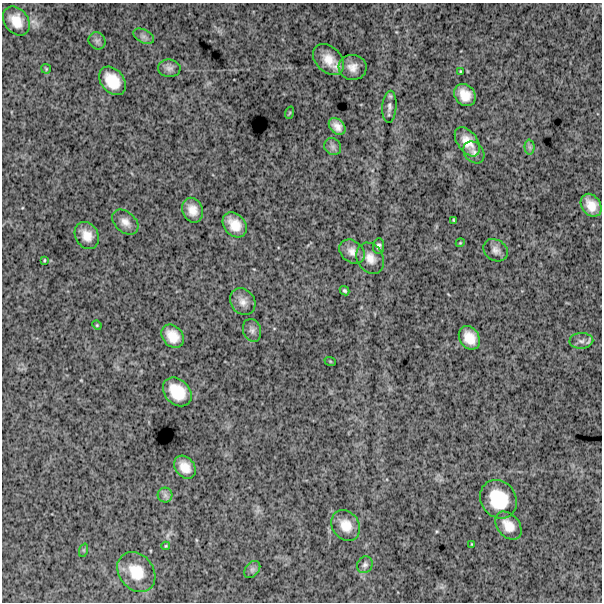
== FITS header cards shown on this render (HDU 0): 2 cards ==
NAXIS1  =                  600
NAXIS2  =                  600

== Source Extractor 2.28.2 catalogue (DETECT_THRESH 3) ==
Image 600 x 600 px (HDU 0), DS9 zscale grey, 1 PNG px = 1 image px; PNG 604 x 604 px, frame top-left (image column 1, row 600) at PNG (2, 3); each listed source drawn as its Kron ellipse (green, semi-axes under 4 px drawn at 4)
Background 1370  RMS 270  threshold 821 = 3 sigma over >= 5 px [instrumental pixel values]
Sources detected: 49; all 49 listed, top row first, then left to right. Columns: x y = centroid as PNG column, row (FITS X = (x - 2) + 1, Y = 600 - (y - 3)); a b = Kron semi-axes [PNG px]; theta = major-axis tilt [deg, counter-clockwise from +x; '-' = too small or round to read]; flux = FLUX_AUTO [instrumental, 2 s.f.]
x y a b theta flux
16 21 16 12 -55 270000
144 36 11 6 -27 74000
97 41 9 8 - 67000
328 59 18 12 -44 290000
353 67 14 12 -6 170000
169 68 11 8 -7 85000
46 69 5 4 - 21000
460 71 4 2 - 15000
112 81 16 11 -50 420000
465 95 12 9 -50 260000
389 107 16 7 86 91000
289 113 6 4 70 21000
337 126 9 7 -46 130000
467 142 16 10 -54 250000
333 147 9 8 - 70000
530 147 7 5 -89 45000
474 152 12 9 -48 89000
591 205 12 9 -55 240000
193 210 13 10 -68 200000
454 220 4 2 - 21000
125 222 15 10 -41 150000
235 225 14 10 -49 290000
87 235 14 11 -58 220000
460 243 4 3 - 16000
379 246 8 5 84 63000
496 250 13 10 -35 110000
352 252 14 10 -40 150000
370 258 16 13 -60 200000
44 260 3 2 - 16000
344 291 5 4 - 30000
243 302 14 12 -53 150000
97 325 5 4 - 20000
252 330 11 9 -71 89000
173 336 13 10 -48 270000
469 338 12 9 -56 270000
581 341 12 8 2 90000
330 361 6 3 -19 16000
177 392 16 12 -46 480000
185 467 12 9 -51 220000
165 495 7 7 - 66000
498 499 20 17 -55 730000
346 526 16 13 -52 270000
508 526 16 11 -50 250000
472 544 3 2 - 14000
166 546 4 4 - 19000
84 550 7 4 72 26000
365 565 9 7 61 61000
252 569 9 6 49 60000
136 572 21 17 -51 470000